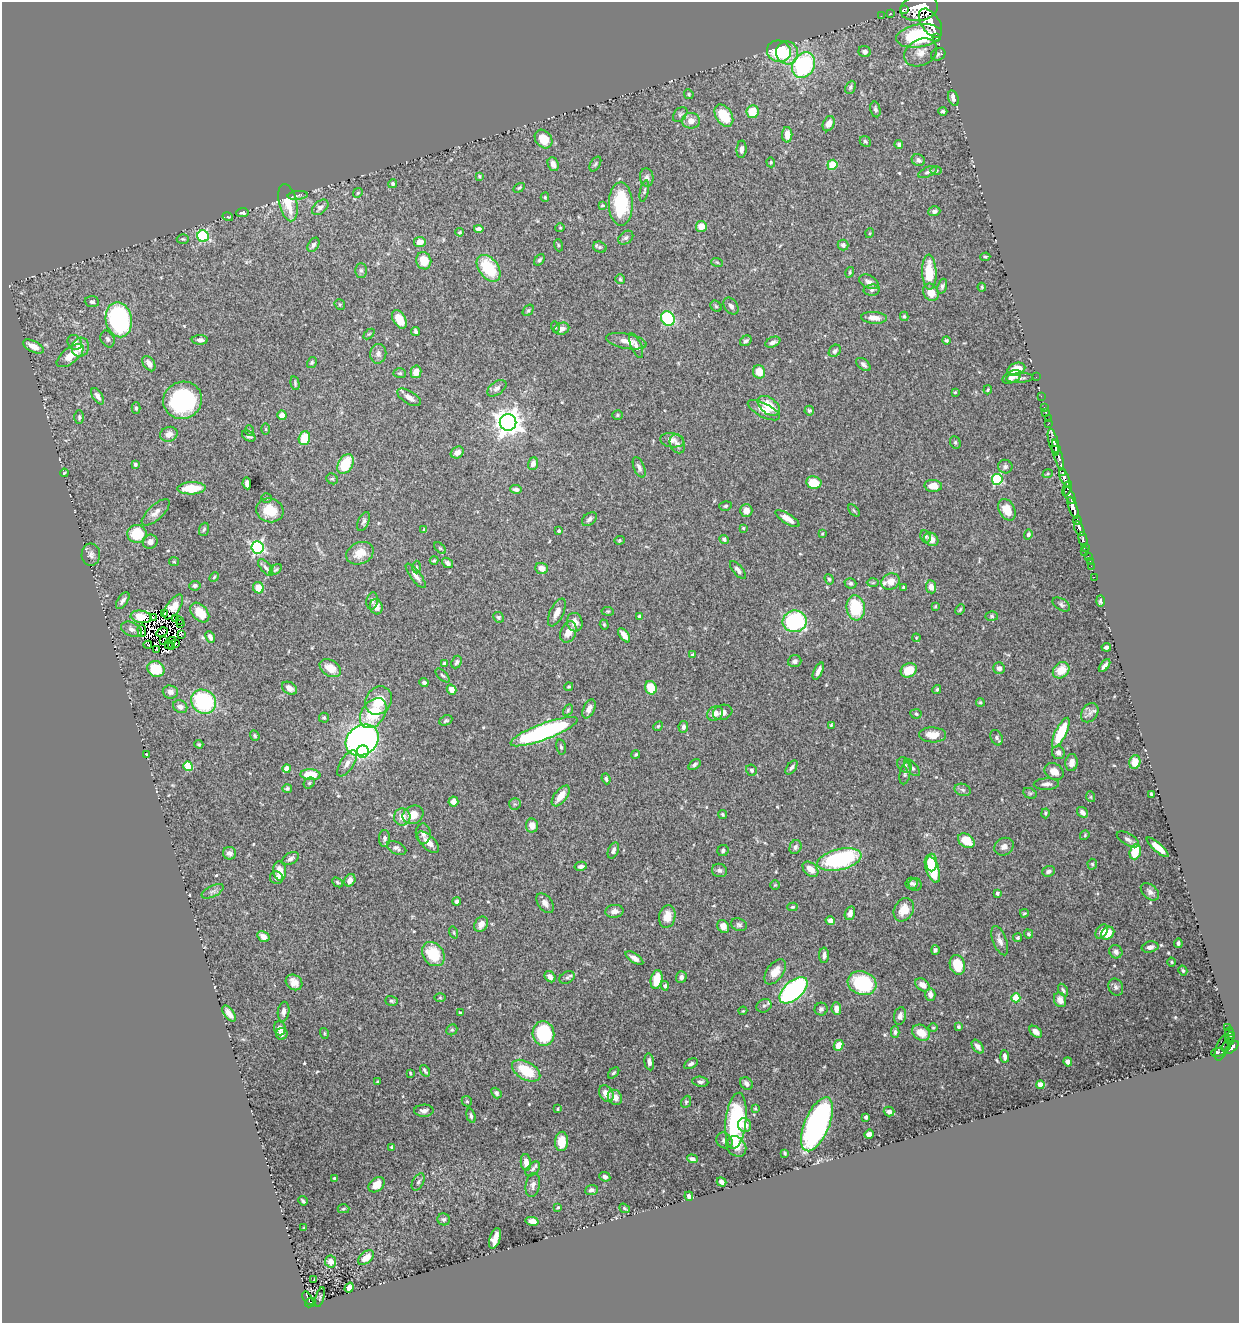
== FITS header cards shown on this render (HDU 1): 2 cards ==
NAXIS1  =                 1237
NAXIS2  =                 1321

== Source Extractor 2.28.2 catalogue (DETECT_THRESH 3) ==
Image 1237 x 1321 px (HDU 1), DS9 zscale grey, 1 PNG px = 1 image px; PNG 1241 x 1325 px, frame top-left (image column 1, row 1321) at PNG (2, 2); each listed source drawn as its Kron ellipse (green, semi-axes under 4 px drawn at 4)
Background 1.04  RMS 0.027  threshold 0.0796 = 3 sigma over >= 5 px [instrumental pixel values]
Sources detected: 546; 9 with non-positive FLUX_AUTO (blend fragments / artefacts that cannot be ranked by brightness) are neither listed nor drawn; of the other 537, the 500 brightest by FLUX_AUTO listed and drawn (37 fainter detections omitted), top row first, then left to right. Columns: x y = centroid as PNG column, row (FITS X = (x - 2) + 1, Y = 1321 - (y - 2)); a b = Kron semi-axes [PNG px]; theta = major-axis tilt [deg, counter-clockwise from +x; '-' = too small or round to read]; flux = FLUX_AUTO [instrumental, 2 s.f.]
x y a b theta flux
919 8 19 13 10 11000
904 9 3 2 - 490
890 13 2 2 - 10
881 16 2 2 - 12
930 23 16 9 -57 4600
919 36 23 11 9 240
937 37 3 3 - 170
779 51 12 10 -16 100
865 52 6 5 - 6.3
921 52 17 13 28 19
787 53 11 11 - 26
938 54 7 6 - 3.8
804 65 13 10 60 200
850 87 7 5 63 4
689 94 5 4 - 2.3
953 98 8 5 -71 10
875 109 8 5 -78 4.9
943 111 4 3 - 3.3
752 112 6 6 - 39
680 114 8 6 49 4.1
724 116 12 8 -58 57
691 121 9 8 - 16
829 124 8 5 64 14
787 135 8 5 -89 18
543 139 10 8 -51 34
865 141 6 5 - 3.5
899 145 4 4 - 5.2
742 149 9 5 86 7.4
918 160 7 5 -27 6.2
771 162 5 4 - 2.2
553 164 7 5 -67 9.7
595 164 8 5 59 3.5
832 165 5 5 - 38
936 170 5 4 - 2.7
928 172 10 5 25 5.7
479 176 4 3 - 2
647 177 9 7 -85 5.9
393 184 4 4 - 3.7
519 188 6 3 31 2.5
644 191 11 4 78 3.6
358 193 5 4 - 2.3
298 195 10 4 5 3.7
545 197 4 4 - 2.3
288 203 19 9 -77 48
621 204 22 12 -89 110
602 205 4 3 - 1.9
320 207 9 6 40 8.1
934 211 6 5 - 4.6
242 212 6 4 5 4.1
228 217 5 3 - 1.8
701 226 5 5 - 19
560 228 4 4 - 1.9
479 229 5 4 - 7
460 232 4 4 - 2.6
870 233 5 3 - 1.9
203 236 6 5 - 200
626 238 8 6 38 4.8
183 239 6 5 - 2.6
420 242 6 5 - 21
313 245 8 5 56 5.3
558 245 6 4 -72 1.9
843 245 5 5 - 5.8
600 247 7 5 -18 3.6
985 257 5 4 - 2.3
539 260 6 4 51 3.3
424 261 9 7 -71 30
717 262 6 3 -19 1.8
489 268 15 9 -53 85
361 270 7 5 -89 4.1
850 272 5 3 - 2
929 272 17 7 -87 44
620 279 5 4 - 2.7
869 282 10 6 -27 9
942 286 8 4 72 3.8
982 287 4 3 - 2
872 290 8 5 8 4.5
931 292 9 7 -58 20
92 302 7 5 -4 4.3
340 305 6 4 -53 2.5
716 306 6 5 - 2.5
731 306 9 6 -54 6.7
528 310 6 4 48 2.8
904 316 4 4 - 2.7
668 318 7 6 - 140
874 318 13 6 -4 14
399 319 10 6 -62 26
119 320 18 13 -79 330
555 327 6 3 -74 1.8
562 329 8 6 20 9.9
416 332 4 3 - 3.6
369 334 6 4 43 2.2
108 339 9 6 -65 5.2
200 340 8 5 0 7.2
946 340 4 4 - 2.8
626 341 20 7 -11 16
746 341 6 4 35 4.5
75 342 8 6 -50 8.3
773 342 8 5 24 5.9
33 346 11 5 -27 17
636 346 13 5 -67 8.8
80 347 10 8 67 25
835 351 7 5 49 4.4
378 354 10 8 84 7.8
70 356 16 7 39 26
312 362 6 4 58 2.4
149 364 8 5 -57 12
863 364 8 5 -39 5.9
1016 369 9 6 20 24
416 372 6 5 - 15
759 372 7 6 - 25
400 373 6 5 - 3
1012 377 10 5 28 10
1036 377 2 2 - 11
1019 378 13 5 3 5.8
295 383 7 4 -77 2.6
497 388 11 6 36 7
988 390 4 3 - 2
955 392 4 3 - 1.8
98 396 9 5 -57 8.3
1041 396 2 2 - 16
409 397 13 6 -31 11
183 400 19 18 - 180
769 406 12 8 -37 38
1044 407 2 2 - 19
136 408 6 4 89 2.9
764 410 18 7 -27 15
809 411 5 5 - 3.5
1046 413 3 2 - 19
282 415 5 4 - 18
617 415 5 4 - 2.2
79 417 7 5 -90 3.3
1048 419 3 2 - 38
508 422 8 8 - 2100
1049 423 4 2 - 40
266 429 5 3 - 1.7
250 431 5 3 - 1.9
169 434 9 7 22 12
249 436 7 5 -30 4.7
304 438 7 5 73 49
672 440 12 7 -8 9.8
955 442 6 5 - 3.4
1054 442 14 5 -75 1900
677 444 10 7 -66 6.4
1055 450 3 2 - 400
457 452 7 5 33 11
1058 455 15 4 -75 2500
135 464 4 4 - 3
345 464 11 7 60 61
533 464 6 5 - 11
639 467 11 5 -68 6.5
1005 467 7 6 - 4.9
64 473 4 3 - 1.8
1062 473 3 2 - 350
1048 474 5 3 - 2
1065 478 10 3 -66 1200
332 479 6 5 - 2.8
997 479 5 5 - 160
814 482 7 6 - 41
247 483 6 4 -81 8.1
933 486 9 6 -5 20
192 488 14 6 2 54
1067 488 8 3 69 600
516 489 6 4 -10 5.4
1070 496 9 4 -64 800
266 498 5 4 - 2.4
725 506 6 4 16 2.9
1073 508 11 4 -71 4100
270 510 14 12 -16 37
1007 510 11 8 -62 28
746 511 6 6 - 12
854 511 7 3 -48 2.2
156 512 18 7 43 12
589 519 8 5 40 5.6
787 519 14 5 -33 16
1077 520 4 3 - 650
364 521 10 5 67 4.7
743 528 4 3 - 2.1
204 529 7 5 70 3.3
1079 529 8 4 -66 1800
424 530 4 4 - 3.8
559 531 3 3 - 3.1
137 534 10 9 - 63
822 534 4 3 - 1.8
1028 534 5 4 - 3.5
926 536 6 5 - 3
724 539 5 4 - 4.1
931 539 7 6 - 15
1083 539 7 3 -76 300
619 540 5 4 - 2.3
150 542 7 7 - 8.8
258 547 6 6 - 330
440 548 7 4 -45 2.8
1086 548 3 3 - 300
1085 552 2 2 - 23
360 553 14 10 25 25
91 555 11 9 88 8.6
1088 556 3 2 - 44
434 560 4 4 - 1.9
1090 561 2 2 - 14
174 562 5 4 - 2
447 563 6 4 -37 5.4
1091 566 2 2 - 15
416 567 6 4 -89 2.9
266 568 10 5 -51 5.2
542 568 6 5 - 13
276 570 7 4 40 2.5
738 570 11 5 -50 6.1
416 576 15 5 -53 9.9
214 577 5 4 - 2.3
1094 577 2 2 - 15
829 579 5 4 - 2.9
890 581 9 7 26 19
850 583 6 5 - 5.1
873 583 6 4 1 2.3
195 586 5 5 - 4.9
903 587 3 2 - 1.9
931 587 6 5 - 10
258 588 6 5 - 26
123 601 9 5 56 6.4
372 601 8 5 79 6.2
1100 601 6 3 -90 3.6
1061 604 10 5 -31 4.4
935 606 3 3 - 1.8
173 607 14 6 55 9.9
376 607 8 6 -76 14
856 608 12 9 -83 81
960 610 5 3 - 2.4
608 611 6 4 -6 2.5
557 612 15 6 64 12
200 613 11 7 -47 41
165 614 2 2 - 3
640 616 4 3 - 3.4
992 616 6 5 - 3.3
141 617 10 6 -10 5.6
498 617 5 5 - 2.7
153 618 3 3 - 3.2
175 619 4 2 - 3
179 620 3 2 - 2.3
795 621 12 11 - 190
575 622 9 8 - 13
180 623 3 2 - 4.1
604 625 5 4 - 2.3
132 629 11 7 -25 8
142 631 6 4 -87 8
162 632 6 2 30 5.3
568 632 11 7 68 19
182 634 3 2 - 3.7
624 635 8 4 -53 13
210 637 6 4 -64 6.7
916 638 4 4 - 1.7
163 641 3 2 - 1.8
173 641 3 2 - 4.9
168 644 4 2 - 3
176 644 2 2 - 3.9
148 645 4 3 - 3.5
171 646 3 2 - 2.8
1106 647 5 3 - 4.5
156 649 3 2 - 3.2
692 654 4 4 - 2.1
795 661 7 6 - 6
457 662 7 5 66 4.8
444 663 3 3 - 4.2
1105 666 7 3 52 6.2
330 668 11 8 -31 25
999 668 6 5 - 7.5
156 669 9 7 -30 56
909 670 8 7 - 39
1061 670 9 7 43 30
818 671 9 4 64 8.7
442 675 9 3 -44 2.9
424 682 4 3 - 4.8
569 687 4 3 - 2.1
289 688 8 5 -32 12
651 688 7 5 -66 40
451 689 5 4 - 14
937 689 5 4 - 3.1
170 692 8 6 -4 8.3
378 700 15 12 56 41
204 702 13 11 -37 160
980 702 4 4 - 2.2
180 707 7 6 - 9.4
589 709 10 5 65 9.8
568 710 6 4 60 2.7
723 712 10 7 18 10
373 713 16 11 55 73
1090 713 10 7 54 7.8
715 714 8 7 - 12
916 714 5 4 - 2.7
324 718 5 5 - 3
446 720 7 4 25 3.2
831 725 4 4 - 2.1
658 726 5 4 - 2
683 727 6 5 - 5.5
544 732 35 8 20 340
1061 733 16 5 64 64
933 735 13 7 -1 20
255 736 5 4 - 3
997 738 8 6 -65 5
362 740 18 14 35 660
199 744 4 3 - 2.2
561 747 7 5 -78 4
363 752 6 6 - 66
1058 752 7 6 - 7.8
636 754 4 3 - 2.2
146 755 3 3 - 1.9
1135 762 7 5 75 20
347 763 15 6 58 11
1072 763 8 6 83 13
694 765 7 4 36 3.9
904 765 8 6 -52 6.6
188 766 5 4 - 71
791 767 8 4 52 4.7
287 768 4 4 - 18
912 768 10 5 -49 5.4
751 770 6 5 - 3.9
1054 772 10 8 -33 16
905 773 11 5 80 5
310 775 10 5 -4 55
606 779 5 4 - 3.4
309 783 6 5 - 2.8
1046 784 12 5 2 8.1
287 789 5 4 - 3.4
963 790 8 6 -18 5.2
1030 793 7 5 -28 3
1151 794 4 3 - 3.1
561 796 12 6 52 21
1091 797 5 3 - 1.9
453 801 5 5 - 11
515 804 6 5 - 3.4
1083 812 6 5 - 7.6
1045 813 5 4 - 2.4
722 814 4 4 - 2.8
413 815 11 9 29 24
402 817 8 8 - 19
532 825 7 6 - 15
423 833 10 7 -84 8.4
1085 835 5 4 - 2.1
384 838 8 5 90 5.7
1128 839 12 5 -30 6
966 841 9 6 -33 30
428 842 14 6 -45 18
795 847 7 5 67 4.8
1004 847 10 8 31 9.2
1158 847 14 4 -41 19
397 848 10 6 -26 5.9
613 850 8 5 67 5.8
723 851 6 5 - 3.9
1135 852 8 5 73 47
229 853 6 6 - 7.3
290 858 9 5 29 6.5
839 859 22 10 13 220
932 862 9 5 89 30
1092 864 5 4 - 2.6
581 866 6 4 13 6.4
810 869 9 6 -43 18
932 869 14 6 -71 79
719 870 7 6 - 5.1
280 871 9 6 -82 27
1049 871 6 5 - 5.2
276 878 6 6 - 4.7
350 880 6 5 - 11
338 882 6 4 -40 2.7
911 883 6 6 - 4
915 884 6 6 - 3.9
775 885 5 4 - 2
213 891 12 5 27 6.2
1150 892 10 7 -42 7.2
997 893 3 3 - 4.8
457 901 4 4 - 5.2
545 903 11 7 -55 9.5
792 907 5 4 - 2.4
904 910 12 9 59 26
614 911 9 6 6 8.8
850 913 7 5 75 9.4
1024 913 4 3 - 2.1
667 917 11 8 79 23
830 921 4 4 - 11
481 924 8 6 57 11
739 925 8 6 -19 4.6
723 927 7 5 -58 15
1102 931 8 5 54 10
454 932 6 4 -71 2.2
1108 933 7 6 - 31
1029 934 5 4 - 3.2
263 937 6 5 - 14
1018 938 4 4 - 3.3
1000 941 15 6 -69 10
1178 943 4 3 - 3.7
1150 947 8 5 12 6.5
935 950 4 4 - 3.9
1116 952 7 6 - 6.3
433 954 13 10 -53 60
824 955 8 5 89 5.7
634 958 10 4 -33 8.7
1171 962 4 4 - 2.1
957 965 10 7 -75 44
1183 971 5 4 - 3.5
775 972 14 8 53 19
550 977 6 5 - 9.4
681 977 6 5 - 4.8
567 978 8 5 29 4.8
656 979 9 5 78 34
294 982 9 7 -38 14
862 983 14 11 -19 140
922 985 8 5 -36 12
665 986 4 4 - 4.6
1116 987 9 7 -63 5.6
794 990 17 9 42 360
1063 990 7 4 -59 3.6
930 994 6 5 - 9.4
440 998 6 4 -1 2.2
1016 998 4 4 - 56
1060 1000 7 6 - 12
392 1001 6 4 -16 3
764 1006 8 6 27 4.8
821 1009 6 6 - 4.6
836 1009 6 5 - 13
743 1011 4 3 - 1.8
283 1012 10 5 81 7.6
460 1013 4 3 - 2.7
229 1014 9 4 -54 12
900 1016 9 6 79 7.3
933 1027 5 3 - 1.7
958 1027 3 3 - 3.2
280 1028 7 5 -84 6.7
1227 1028 4 3 - 94
452 1030 6 5 - 2.8
895 1032 6 3 90 3.7
1036 1032 7 4 -40 10
1229 1032 4 3 - 190
324 1033 5 3 - 2
921 1033 9 7 -32 27
282 1034 6 6 - 8
543 1034 12 10 -76 120
1230 1037 5 3 - 250
1231 1042 3 3 - 100
839 1045 5 4 - 28
978 1047 8 5 -53 7.6
1226 1047 5 3 - 140
1232 1047 8 4 45 720
1222 1048 13 6 69 430
1218 1052 7 4 9 100
1005 1056 6 3 -85 5.8
649 1062 8 4 -82 7.1
1068 1062 4 4 - 5.9
691 1064 7 4 28 5.3
425 1071 6 3 -55 3.5
526 1071 15 9 -30 56
410 1073 4 2 - 1.8
614 1073 7 4 44 3
377 1082 3 3 - 2
700 1082 8 5 -7 5
746 1083 7 5 -46 8.4
1041 1085 4 4 - 21
496 1093 6 4 -49 3.9
606 1093 9 6 -58 18
615 1097 8 6 -50 16
467 1101 5 4 - 2.3
686 1102 6 4 65 2.9
755 1108 4 3 - 1.8
558 1109 3 3 - 1.8
424 1111 10 6 1 7.4
889 1112 5 5 - 8.1
471 1116 7 4 -74 3.8
866 1117 4 4 - 4.6
736 1121 28 10 84 200
817 1124 29 12 67 570
745 1125 7 6 - 12
869 1134 5 4 - 8
561 1141 10 6 86 28
724 1141 8 7 - 7
736 1146 11 9 -49 15
391 1147 4 3 - 1.8
785 1153 4 3 - 2.4
692 1159 5 3 - 6.1
526 1162 8 5 -85 13
533 1169 9 5 47 4.7
605 1177 5 4 - 5.5
335 1178 4 3 - 3
418 1182 9 5 60 4.8
721 1182 5 4 - 7.5
377 1185 9 6 41 21
533 1185 12 7 79 8.4
591 1190 6 5 - 6.7
689 1196 5 4 - 7.9
303 1201 5 3 - 3.2
558 1207 3 3 - 2.3
624 1208 5 4 - 2.7
343 1209 6 4 2 2.8
444 1219 6 6 - 4.7
532 1221 6 4 -14 12
304 1228 4 3 - 1.8
495 1238 10 5 72 19
366 1258 9 5 40 21
331 1261 6 5 - 13
313 1280 3 2 - 6.2
349 1288 5 4 - 12
320 1297 10 3 74 2.2
308 1298 7 4 -57 110
310 1302 5 3 - 90
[37 fainter detections neither listed nor drawn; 9 non-positive-flux detections neither listed nor drawn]